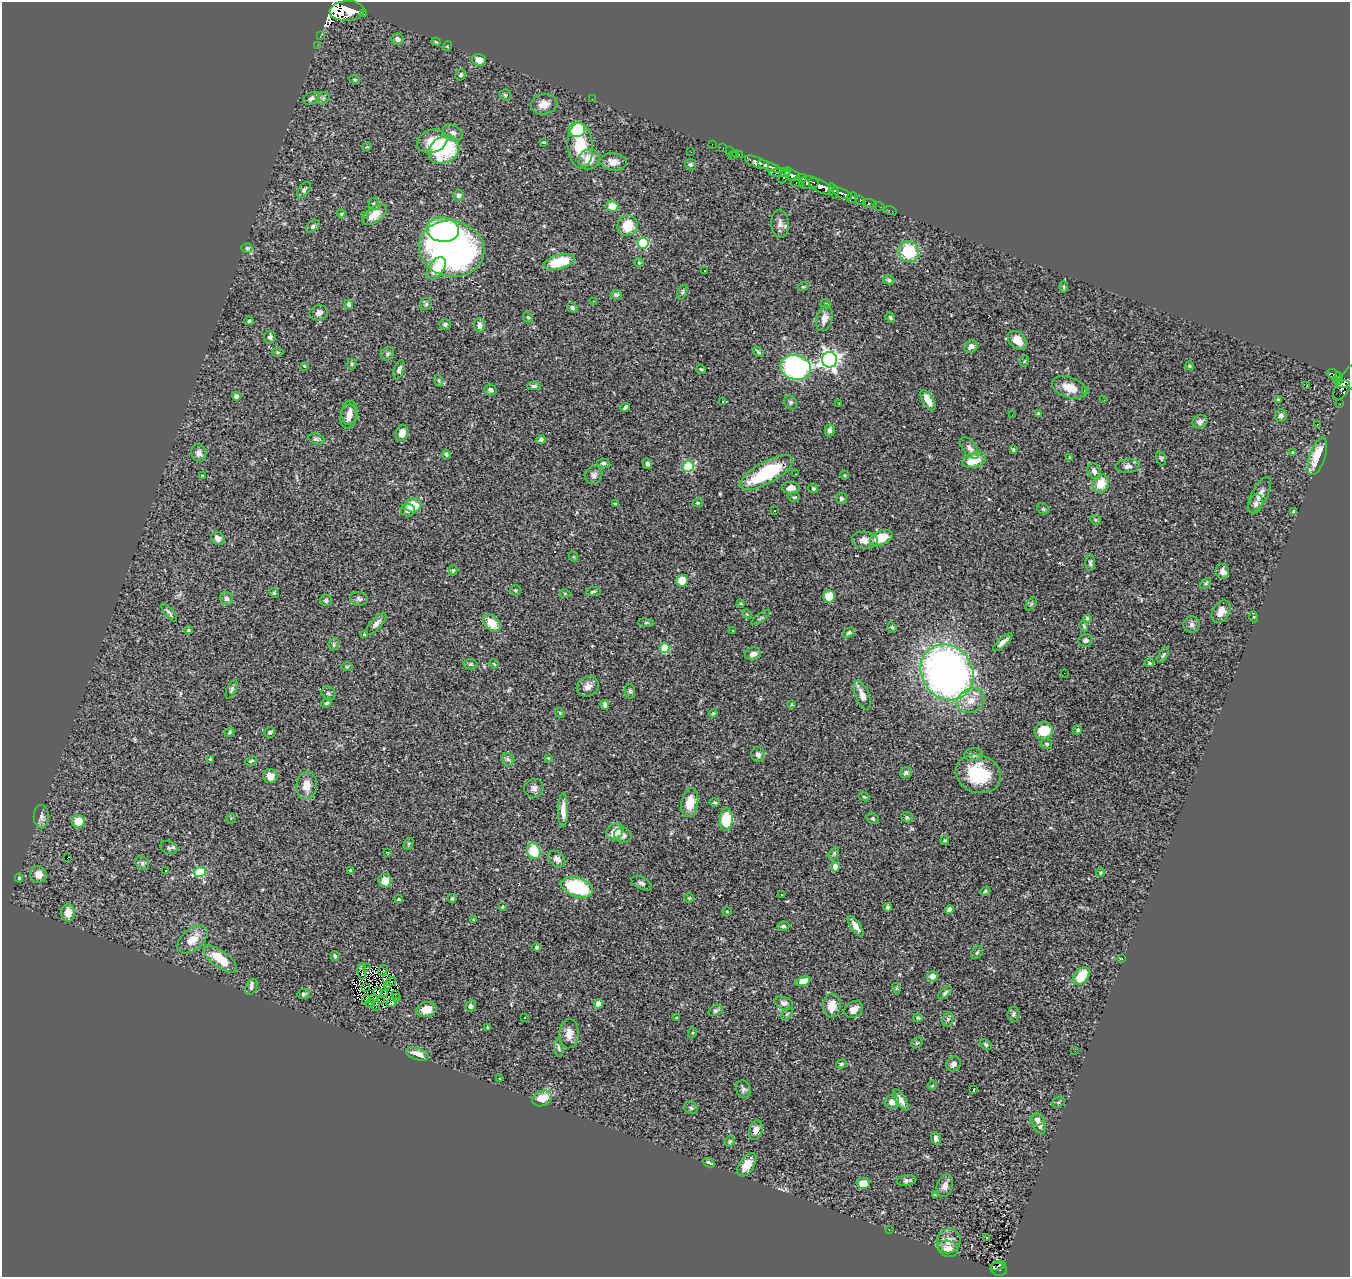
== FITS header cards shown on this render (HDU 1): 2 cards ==
NAXIS1  =                 1348
NAXIS2  =                 1275

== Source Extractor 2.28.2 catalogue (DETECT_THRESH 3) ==
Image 1348 x 1275 px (HDU 1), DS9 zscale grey, 1 PNG px = 1 image px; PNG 1352 x 1279 px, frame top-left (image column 1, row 1275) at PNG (2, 2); each listed source drawn as its Kron ellipse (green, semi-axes under 4 px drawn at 4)
Background 0.866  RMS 0.04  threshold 0.121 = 3 sigma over >= 5 px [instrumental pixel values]
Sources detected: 364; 4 with non-positive FLUX_AUTO (blend fragments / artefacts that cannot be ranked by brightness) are neither listed nor drawn; the other 360 listed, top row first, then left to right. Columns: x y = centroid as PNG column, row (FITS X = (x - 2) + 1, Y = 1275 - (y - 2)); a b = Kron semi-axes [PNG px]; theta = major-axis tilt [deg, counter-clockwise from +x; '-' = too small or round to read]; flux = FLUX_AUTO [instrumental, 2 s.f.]
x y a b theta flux
347 11 17 10 3 4800
363 14 3 2 - 90
320 36 3 2 - 7.4
397 39 6 5 - 13
436 42 4 4 - 2.7
317 45 2 2 - 8.5
447 46 5 4 - 3.2
479 60 7 5 -17 22
461 75 6 5 - 5.2
355 80 5 3 - 2.6
505 95 5 5 - 4.3
311 98 8 6 25 9.4
323 98 7 5 46 4.9
592 99 2 2 - 4.9
544 104 13 10 12 26
577 130 8 7 - 150
453 133 10 7 -28 12
432 141 15 11 19 57
543 142 3 2 - 2.6
712 144 2 2 - 8.9
580 146 23 12 -86 90
367 147 5 3 - 2.3
723 148 2 2 - 11
444 150 16 13 31 190
729 151 2 2 - 10
691 152 3 2 - 2.4
736 153 3 2 - 25
739 155 3 3 - 22
732 156 3 2 - 56
589 159 10 10 - 38
613 162 13 8 -4 20
757 162 13 5 -22 1500
690 164 5 5 - 4.2
769 167 12 4 -20 1200
780 172 10 4 4 450
785 175 9 3 57 480
792 175 8 5 -14 740
802 178 5 3 - 300
797 183 6 3 -12 170
809 183 10 6 0 1100
821 187 14 5 -29 2300
304 190 9 5 54 6.5
834 191 8 4 -70 560
842 193 11 4 -25 1100
459 195 5 5 - 7.5
852 197 6 5 - 280
860 200 5 3 - 150
870 203 7 3 -19 87
374 204 6 5 - 4.4
612 206 6 5 - 44
879 206 6 2 -19 17
890 211 6 3 -17 16
341 214 4 4 - 3
365 215 2 2 - 2.6
374 215 14 7 38 32
780 224 14 8 -87 15
313 226 8 5 40 6.4
628 226 10 10 - 66
443 230 16 12 -10 250
643 243 5 5 - 220
247 248 6 5 - 4
452 249 33 28 -13 920
909 252 10 10 - 110
559 262 16 7 15 95
639 263 5 4 - 2.9
436 268 12 7 52 69
705 270 3 3 - 11
889 280 6 4 -15 4.9
803 287 5 3 - 2.4
1064 287 6 4 -89 3.5
682 292 7 4 69 4.4
616 295 5 5 - 7.3
593 301 3 2 - 1.6
349 304 5 4 - 8.3
426 304 6 6 - 4.7
826 304 5 4 - 3.8
572 308 5 4 - 6.6
319 313 9 7 10 11
528 317 6 4 -44 4
824 318 13 8 76 20
890 318 5 3 - 4.1
249 321 4 4 - 3.9
445 324 5 5 - 6.3
480 325 7 5 90 8.6
270 337 6 6 - 8.4
1017 340 11 8 -45 33
971 346 7 6 - 11
277 352 6 4 -1 4
758 352 6 4 -38 4.2
387 354 7 6 - 6.3
829 360 7 7 - 1200
1025 361 6 4 70 3.1
352 364 5 4 - 3.6
304 366 3 3 - 2
1190 366 4 4 - 3.1
795 367 15 12 -15 670
701 369 5 4 - 3.3
399 370 10 5 72 7.8
1334 374 7 5 -26 210
1339 377 4 3 - 190
1339 380 4 3 - 84
439 381 6 4 -72 3.7
1347 381 22 8 55 820
1343 384 7 3 4 270
534 386 6 4 1 5.6
1306 386 3 3 - 15
1069 388 18 10 -19 38
491 390 6 5 - 11
1086 391 3 3 - 3.8
236 396 4 4 - 14
928 400 11 5 -60 33
1104 400 2 2 - 1.4
1278 400 3 3 - 4.3
723 401 3 3 - 6
791 402 7 6 - 5.4
839 403 2 2 - 1.7
1340 404 2 2 - 6.5
625 407 5 3 - 5.7
350 413 12 8 90 17
1038 414 4 4 - 3.8
1012 415 2 2 - 2.4
1281 416 6 6 - 8.6
349 417 12 8 80 16
1200 422 8 6 32 10
1317 424 2 2 - 2
830 430 6 5 - 8.5
402 433 8 6 68 17
316 439 8 5 -17 7
541 439 5 4 - 8.8
970 448 13 6 -54 14
1013 449 3 3 - 3
1292 452 4 3 - 2.1
199 453 9 7 -74 11
446 454 4 3 - 3.9
1317 456 19 8 71 71
1070 457 3 3 - 3.8
1161 458 7 4 -72 3.7
974 460 12 7 17 75
604 463 6 5 - 6.2
647 464 5 4 - 7.3
688 466 5 5 - 180
1128 466 12 7 8 14
1094 471 8 6 -69 12
766 473 30 11 29 180
795 474 2 2 - 1.4
594 475 9 8 - 11
844 475 5 3 - 2.3
203 476 3 2 - 2.5
1101 483 9 8 - 49
791 488 9 6 -1 17
813 488 5 4 - 4.3
1260 495 19 8 63 23
794 497 6 4 2 3.8
841 498 5 5 - 5.6
698 503 5 4 - 2.9
615 504 4 3 - 4.7
1256 504 10 6 72 10
413 505 8 7 - 55
1043 509 6 5 - 4.1
408 510 7 6 - 13
775 510 2 2 - 2.7
1294 512 4 4 - 5.2
1095 520 6 4 -22 3.6
218 538 7 6 - 15
881 538 12 7 24 65
865 540 13 8 -4 23
574 557 5 3 - 2.6
1090 563 8 4 -89 5.2
453 570 5 4 - 3.6
1222 571 7 6 - 14
682 580 6 5 - 38
1206 584 6 4 49 4
516 590 5 5 - 3.8
593 592 7 3 5 4.1
274 593 5 4 - 3
565 594 5 3 - 2.6
829 596 6 6 - 49
227 598 7 6 - 8.8
359 599 9 6 -13 7.9
326 600 5 5 - 6.6
741 603 3 2 - 3
1031 604 7 4 53 3.4
1221 612 12 8 57 24
169 613 11 4 -51 6.2
747 614 5 4 - 3.1
1254 617 5 3 - 2.7
761 618 11 3 35 4.8
1087 618 4 4 - 3.6
492 623 10 7 -47 48
646 623 7 4 -7 4
376 624 14 5 48 12
1192 624 8 8 - 10
1084 626 5 3 - 3.4
892 627 5 4 - 3.6
188 630 4 3 - 3.6
733 630 2 2 - 2.4
849 632 6 4 38 4.3
365 634 3 3 - 3.2
1085 640 7 6 - 7.9
1003 642 12 4 42 14
334 644 6 5 - 5.3
665 648 5 5 - 110
753 654 8 6 14 12
1163 655 9 4 60 5.6
1149 663 5 3 - 3
470 664 7 5 2 4.2
494 664 5 3 - 2.5
347 667 6 4 1 2.8
947 672 29 25 -57 1600
1064 673 2 2 - 3.5
588 686 11 9 27 18
232 689 10 4 65 5.6
630 691 7 5 -80 5.5
328 693 7 6 - 6
862 695 15 6 -69 20
971 700 15 11 31 35
327 703 6 4 42 4.4
792 704 3 3 - 3.2
605 705 5 4 - 7.4
560 713 5 4 - 3.3
713 713 4 3 - 2.7
1077 730 5 4 - 4.3
1044 731 9 8 - 60
230 732 5 4 - 3.4
270 732 5 5 - 5.3
1047 744 5 5 - 5.8
758 755 7 6 - 12
974 755 9 6 4 9.5
548 758 3 3 - 2.1
210 759 3 3 - 2.9
508 759 7 5 -45 5.6
251 761 6 3 22 2.8
906 773 6 5 - 7.6
978 774 23 19 -20 130
270 776 7 7 - 20
307 786 14 10 83 29
534 788 10 9 - 11
864 797 6 4 -22 3.3
715 802 5 4 - 3.4
690 803 14 8 80 49
563 810 17 5 90 25
41 817 11 7 -89 11
907 817 6 5 - 4
873 818 6 5 - 4.2
231 819 5 5 - 3.6
726 819 11 6 86 100
78 822 6 6 - 44
615 832 9 7 47 38
623 835 9 7 -16 14
945 841 4 4 - 3.6
409 844 6 4 61 4
169 848 9 6 -21 6.8
534 851 8 6 -70 75
388 853 3 2 - 1.9
834 853 7 4 58 3.6
67 858 3 2 - 21
557 859 10 7 -41 11
142 863 7 6 - 6
835 867 4 4 - 39
166 870 3 2 - 3.7
351 870 4 3 - 4.8
200 872 6 5 - 150
1100 873 4 4 - 4.2
38 874 8 8 - 21
19 878 4 3 - 4.7
385 881 7 6 - 28
642 883 11 6 -27 8.5
577 887 16 9 -19 180
985 891 5 4 - 3.7
782 894 3 3 - 3.5
452 898 4 4 - 4.8
689 898 4 4 - 2.9
399 899 4 3 - 2.9
502 907 4 3 - 2.2
888 907 4 3 - 5
949 909 4 4 - 18
727 912 4 3 - 2.3
68 913 9 6 90 31
473 920 4 3 - 2
783 926 6 4 4 7
856 926 12 5 -55 18
193 939 17 10 41 40
537 947 4 3 - 4.8
977 953 7 5 50 4.7
335 956 5 4 - 5.1
1121 958 4 2 - 1.7
220 959 20 8 -36 71
366 968 2 2 - 2.3
383 970 6 2 55 4
362 971 8 2 -84 5.6
932 976 5 5 - 16
1081 976 10 6 52 83
387 978 3 2 - 1.9
803 981 8 4 17 47
391 982 5 2 - 1.3
387 985 3 2 - 2.2
251 987 8 5 62 7.6
365 987 3 2 - 3.4
896 988 5 3 - 2.5
378 992 4 2 - 3.9
945 993 8 4 44 6
304 994 6 5 - 6.4
385 994 3 2 - 1.1
395 994 3 2 - 0.26
397 997 2 2 - 2.7
366 999 5 2 - 1.2
373 999 4 2 - 3.2
381 1001 3 2 - 2.4
391 1002 5 3 - 2.8
371 1003 4 2 - 2
784 1003 9 6 -19 10
599 1004 4 4 - 35
376 1006 5 2 - 1.8
471 1006 5 5 - 9
832 1006 12 8 87 38
427 1009 10 7 14 28
854 1010 10 7 40 20
716 1011 7 5 23 5.5
787 1014 7 4 45 4.8
1013 1014 7 6 - 6.5
524 1017 3 3 - 10
676 1018 4 3 - 2.2
918 1018 4 4 - 3
948 1019 7 5 77 5.9
488 1028 3 3 - 2.9
693 1033 5 3 - 2.8
569 1034 14 9 87 25
917 1043 6 5 - 3.5
986 1045 6 4 -38 5.6
559 1048 9 4 -83 6.6
1075 1051 2 2 - 4.7
417 1054 12 6 -19 27
841 1064 5 4 - 4.3
953 1064 7 7 - 14
499 1078 3 3 - 13
932 1086 4 3 - 2.5
743 1089 9 7 -64 8.4
974 1089 3 3 - 6.4
542 1098 10 7 23 41
901 1100 12 5 -57 16
892 1102 7 7 - 18
1058 1102 7 5 21 4.9
691 1108 7 5 -26 5.9
1037 1120 7 6 - 9.3
1039 1124 11 6 -71 17
756 1130 10 6 73 18
936 1139 6 4 -76 9.2
730 1141 5 4 - 4.5
709 1163 6 3 -24 6.4
747 1165 13 7 56 34
906 1181 10 5 8 8.1
863 1183 6 5 - 26
945 1186 12 8 69 16
935 1195 4 4 - 3.3
889 1230 2 2 - 1.4
987 1237 3 3 - 18
949 1241 12 11 - 25
948 1249 10 8 -18 21
998 1266 7 2 17 41
999 1269 8 6 -17 140
At the frame edge (FLAGS 8, measured only in part): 1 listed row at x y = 1347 381
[4 non-positive-flux detections neither listed nor drawn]